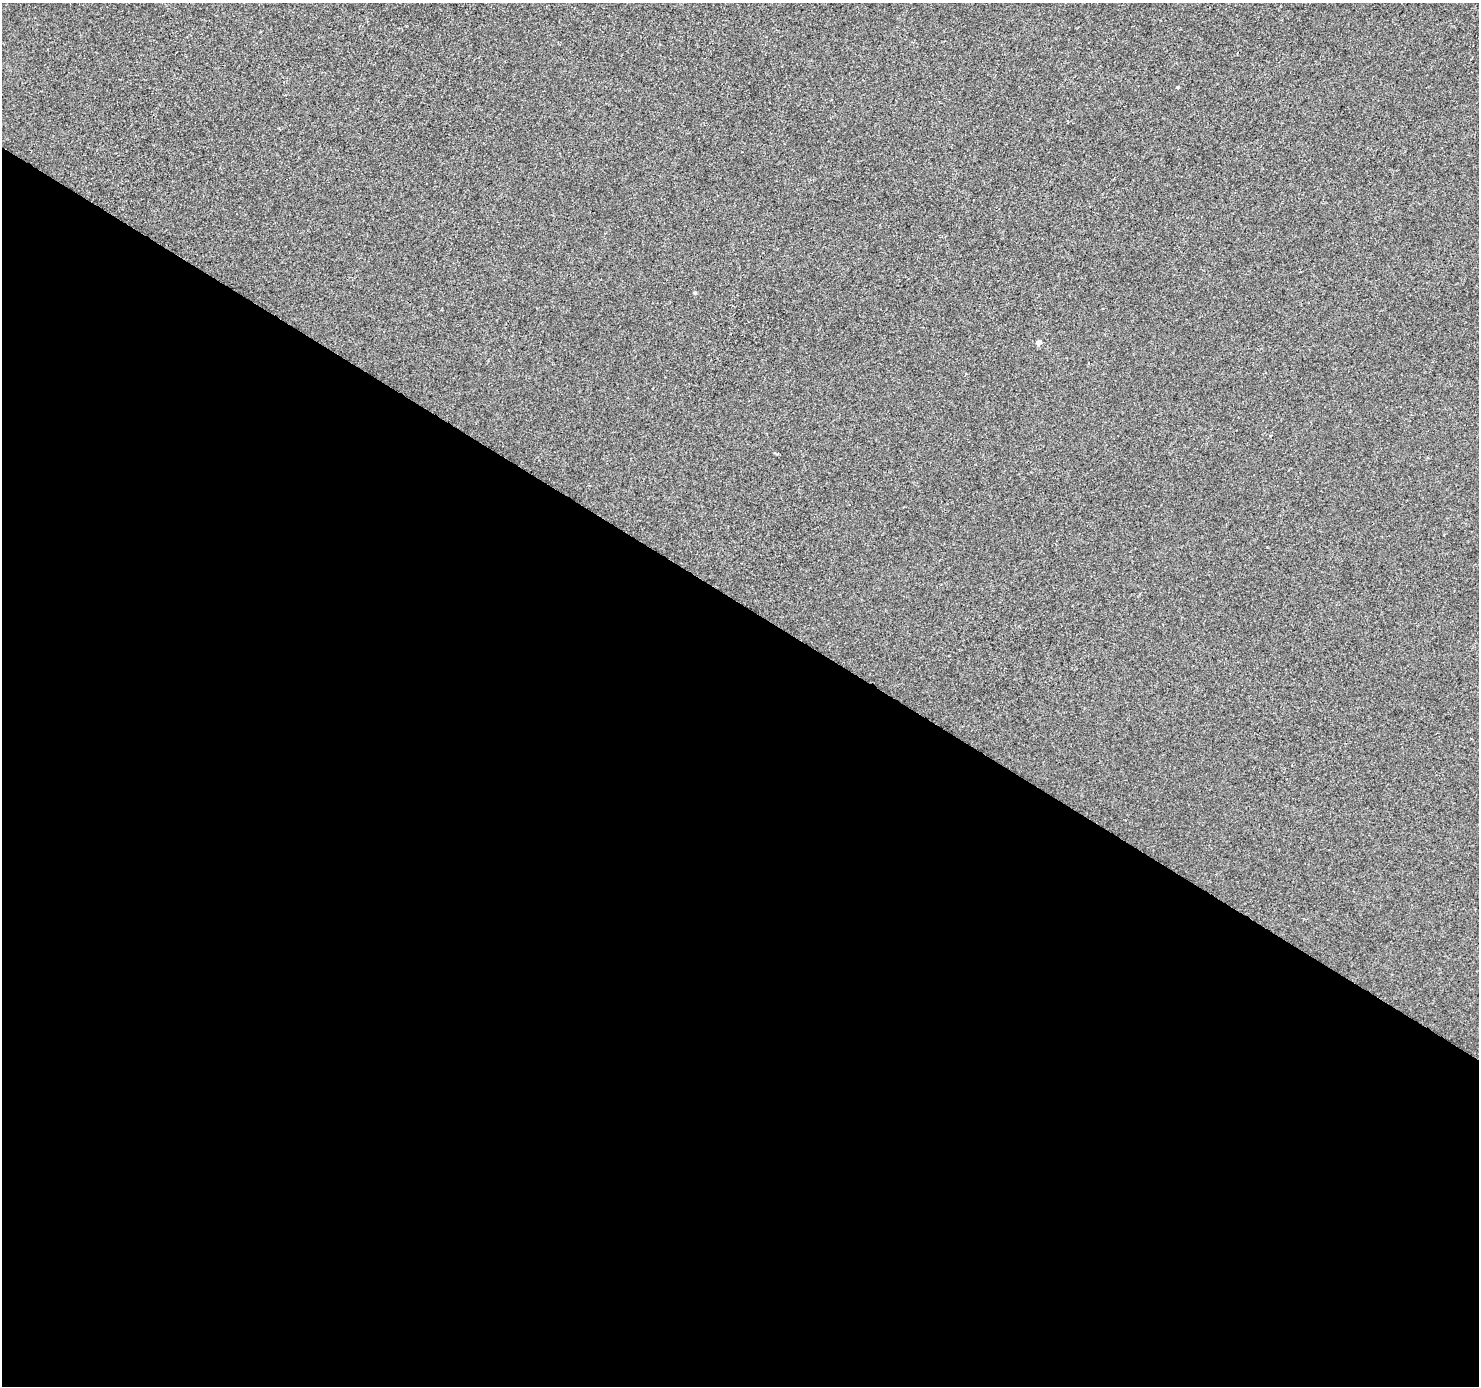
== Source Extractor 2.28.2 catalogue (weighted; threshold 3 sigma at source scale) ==
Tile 14 of 4 x 4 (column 2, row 4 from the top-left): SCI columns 1484-2960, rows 253-1636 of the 5915 x 5974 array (HDU 1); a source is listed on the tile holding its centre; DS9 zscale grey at full resolution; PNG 1481 x 1388 px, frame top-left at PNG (2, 3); no overlay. Shown black and unused: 57% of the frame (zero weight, under 2 of 3 exposures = <1% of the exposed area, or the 3 px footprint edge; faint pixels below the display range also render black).
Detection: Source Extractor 2.28.2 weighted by HDU 2 'WHT'; one run over the whole footprint, this tile lists its part. Background -2.79e-04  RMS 0.0042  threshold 0.0188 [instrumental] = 3 sigma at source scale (4.5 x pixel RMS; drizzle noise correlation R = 1.50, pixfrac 1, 0.0396/0.0396 arcsec/px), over >= 5 px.
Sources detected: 3; all 3 listed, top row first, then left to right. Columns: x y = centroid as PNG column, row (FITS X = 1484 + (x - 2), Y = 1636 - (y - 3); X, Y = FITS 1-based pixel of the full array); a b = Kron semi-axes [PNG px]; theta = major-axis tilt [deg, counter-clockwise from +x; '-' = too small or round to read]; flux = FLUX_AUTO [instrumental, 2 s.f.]
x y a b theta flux
1178 87 3 3 - 3.9
695 293 4 3 - 0.52
1038 343 4 4 - 2.8